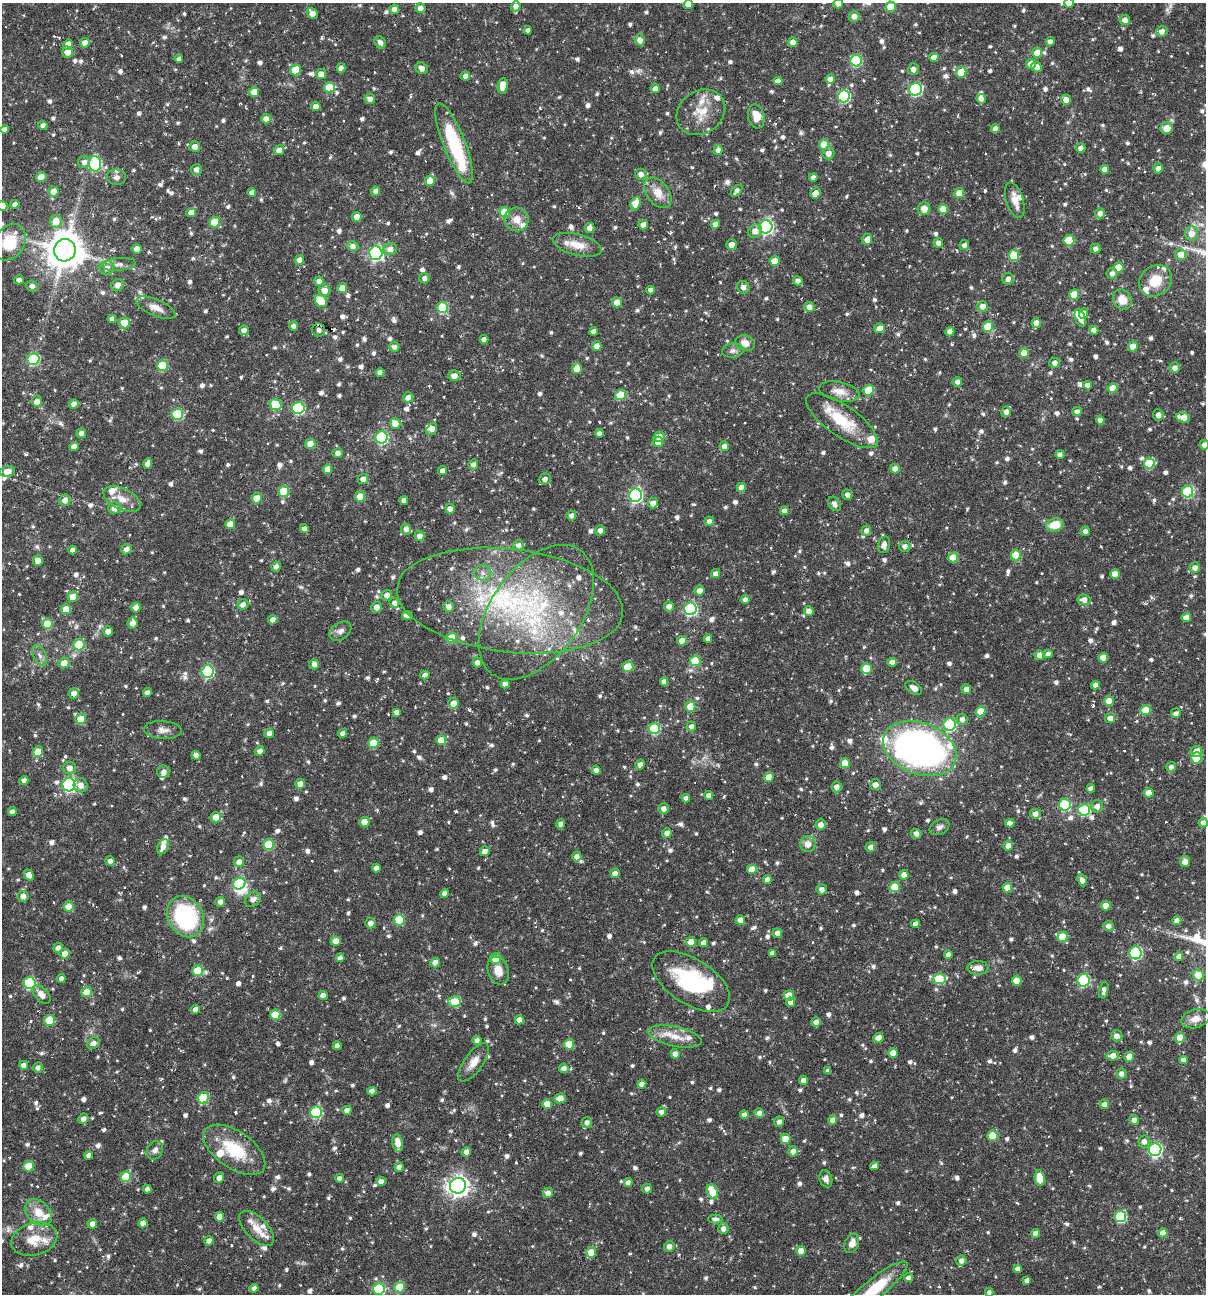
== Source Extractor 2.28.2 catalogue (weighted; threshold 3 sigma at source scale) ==
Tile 11 of 4 x 4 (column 3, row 3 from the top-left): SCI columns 2657-3860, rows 1293-2584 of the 5187 x 5168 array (HDU 1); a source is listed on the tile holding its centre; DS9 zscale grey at full resolution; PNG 1208 x 1296 px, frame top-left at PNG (2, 3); each listed source drawn as its Kron ellipse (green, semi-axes under 4 px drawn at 4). Shown black and unused: <1% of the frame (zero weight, under 3 of 6 exposures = <1% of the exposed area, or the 3 px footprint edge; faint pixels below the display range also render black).
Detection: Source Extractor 2.28.2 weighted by HDU 2 'WHT'; one run over the whole footprint, this tile lists its part. Background 0.00458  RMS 0.0047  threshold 0.0193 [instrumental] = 3 sigma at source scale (4.09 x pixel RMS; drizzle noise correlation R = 1.36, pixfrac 0.8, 0.05/0.05 arcsec/px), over >= 5 px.
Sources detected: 1175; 1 too faint to see at this stretch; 3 inside a brighter object's white glare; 10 cosmic-ray / hot-pixel residue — neither listed nor drawn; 39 inside a brighter listed object's ellipse — not listed separately; of the other 1122, all 500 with FLUX_AUTO >= 1.83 (the completeness limit of this list) listed and drawn (622 fainter detections not listed), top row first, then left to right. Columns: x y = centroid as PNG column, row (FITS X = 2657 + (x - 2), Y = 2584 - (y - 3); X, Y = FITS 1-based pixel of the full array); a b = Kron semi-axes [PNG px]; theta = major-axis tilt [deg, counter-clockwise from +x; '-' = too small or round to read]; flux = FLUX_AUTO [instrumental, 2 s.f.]
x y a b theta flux
1069 3 5 5 - 4.1
688 4 5 4 - 2.9
838 4 5 4 - 2.5
516 6 5 5 - 2.4
891 7 5 5 - 11
420 8 5 4 - 2.4
394 9 5 4 - 2.6
312 13 6 5 - 3.3
854 16 5 5 - 2.8
1125 20 5 5 - 2.7
528 30 4 4 - 1.8
1162 31 5 5 - 2.5
640 40 5 5 - 3.1
380 42 7 5 -57 2.2
793 42 5 4 - 3
1050 42 4 4 - 2.1
85 43 5 4 - 3.8
68 45 5 5 - 5.9
67 52 5 5 - 3.7
1037 53 5 5 - 7.6
934 57 4 4 - 4.5
179 59 4 4 - 2
856 61 6 5 - 35
1031 64 5 5 - 4.8
1036 67 5 5 - 4.4
341 68 4 4 - 2.6
422 68 6 5 - 2.8
913 69 5 5 - 2.2
295 70 5 5 - 9.8
961 72 5 5 - 12
321 74 5 5 - 3.5
465 76 5 4 - 2.4
830 79 4 4 - 3.6
778 81 4 4 - 2.6
503 86 8 5 80 6.5
329 87 5 5 - 12
655 88 5 4 - 2.1
916 89 6 6 - 56
254 92 5 5 - 7.3
844 96 6 6 - 48
370 99 5 5 - 2.1
981 99 5 4 - 2.4
1066 100 5 5 - 3.2
316 106 5 4 - 2.7
701 112 26 21 35 11
756 116 12 8 -80 5.9
266 119 5 4 - 2.7
43 125 4 4 - 2.2
1167 128 6 6 - 5.2
5 129 4 4 - 2.3
995 129 4 4 - 2.4
454 143 43 11 -69 34
824 145 5 5 - 11
195 147 5 5 - 3
1081 148 4 4 - 2.3
279 150 5 5 - 3.4
718 150 5 4 - 2.1
828 153 6 6 - 2.8
84 162 6 6 - 2.1
95 164 7 6 - 48
1158 168 5 4 - 2.3
196 169 5 5 - 2.2
1105 169 4 4 - 4
641 174 6 5 - 2.4
41 177 5 4 - 3.3
116 177 9 8 - 1.8
813 177 4 4 - 1.9
430 181 5 5 - 6.4
53 191 5 5 - 4.3
375 191 4 4 - 2.6
736 191 7 4 47 2.2
252 192 4 4 - 2.1
658 193 17 11 -53 6.5
816 193 6 5 - 2.9
959 193 5 5 - 6.6
1015 200 18 8 -73 4.6
635 203 6 5 - 8.8
15 204 4 4 - 2.3
2 206 5 5 - 4.9
924 209 6 6 - 4
943 209 5 5 - 7
505 212 5 5 - 12
191 213 5 4 - 3.7
1100 213 5 5 - 2.4
357 217 5 4 - 4
517 219 12 11 - 5
56 221 6 6 - 6.4
215 222 5 5 - 14
715 224 4 4 - 3.3
643 225 5 4 - 3.5
766 227 6 6 - 100
590 228 5 5 - 2.5
755 231 7 6 - 2.9
1191 233 7 6 - 4.8
867 239 5 5 - 3.6
1069 240 5 5 - 14
9 242 19 15 56 17
938 243 5 5 - 2
577 245 25 10 -15 7.3
731 245 5 5 - 2.9
964 245 5 4 - 1.9
353 246 5 5 - 2.4
137 249 5 5 - 3.2
390 249 7 6 - 2.9
1095 249 5 5 - 2
65 250 11 10 - 1100
376 253 6 6 - 100
1181 254 5 5 - 5.9
1014 256 5 5 - 16
299 260 5 4 - 2.7
775 261 5 5 - 8.9
119 264 17 6 6 2.3
1118 267 5 5 - 7.6
107 268 7 6 - 2.8
1112 273 5 5 - 2.2
424 278 5 5 - 1.9
1008 279 6 5 - 2.3
19 280 5 4 - 2.1
319 281 5 4 - 2.5
798 281 5 4 - 2.2
1155 281 17 14 40 9.2
117 285 6 5 - 2.5
32 286 6 5 - 2
743 287 6 6 - 2.2
342 288 5 5 - 5.5
324 290 6 5 - 3.8
651 290 4 4 - 2.3
1074 294 5 5 - 7.5
1122 300 11 9 -58 5.7
321 301 7 5 -47 10
617 302 5 5 - 6.7
982 306 5 5 - 3.1
443 307 5 5 - 32
809 307 5 5 - 2.8
156 308 21 8 -23 4.4
1083 313 5 4 - 3.3
1080 318 9 5 -70 3.8
112 319 4 4 - 2.1
125 323 5 5 - 9.4
1036 323 5 4 - 4.3
293 326 5 4 - 2
988 327 5 5 - 14
880 328 5 5 - 3.3
244 330 5 4 - 2.2
319 330 6 6 - 2.2
1094 330 4 4 - 2.8
594 331 4 4 - 2.5
950 332 5 4 - 2.5
484 339 4 4 - 2.1
745 343 10 7 -19 4
597 346 4 4 - 3.7
394 347 5 5 - 2.2
1133 347 5 4 - 6.6
733 351 11 7 7 2
1024 353 5 4 - 6
33 359 6 5 - 43
1055 363 5 5 - 2.3
162 366 5 5 - 21
577 368 6 5 - 5.4
1175 368 5 5 - 2.6
380 372 4 4 - 2.8
454 376 6 5 - 3.4
957 382 5 5 - 2
1087 385 4 4 - 2.3
1113 388 5 4 - 6.7
869 390 5 5 - 19
839 392 20 9 -12 5.4
620 395 5 5 - 12
408 397 5 5 - 2.7
37 401 5 5 - 3
74 404 5 4 - 3
276 405 6 5 - 14
298 408 6 6 - 49
1077 411 4 4 - 2
1006 412 5 5 - 2.3
177 414 6 5 - 31
1158 415 5 5 - 2.3
1183 417 7 5 -11 8.5
1100 420 4 4 - 2.2
842 421 42 15 -35 18
395 423 5 5 - 5.9
432 429 6 5 - 3.2
81 433 5 5 - 2.3
599 433 4 4 - 2.1
382 437 6 6 - 49
659 437 5 5 - 3.6
658 442 5 5 - 4.4
310 444 5 5 - 5.6
1204 445 5 4 - 3.3
74 446 5 4 - 3.3
724 446 5 4 - 2.5
338 453 5 5 - 2.2
1060 455 4 4 - 2.1
1149 463 5 5 - 17
148 464 5 4 - 2.7
473 464 5 5 - 1.9
895 468 5 5 - 2.7
328 469 5 4 - 5.2
7 471 7 5 10 4
442 471 4 4 - 2.3
363 479 5 5 - 2.9
545 479 6 5 - 2.3
741 487 4 4 - 3.8
284 491 5 5 - 18
1187 492 6 5 - 37
636 495 7 6 - 88
847 495 5 5 - 2
360 496 5 5 - 7.2
257 498 5 5 - 6.7
122 499 20 10 -27 5.8
65 500 6 5 - 3
404 500 4 4 - 2.4
653 503 5 5 - 3.1
834 504 8 5 -59 2.4
115 508 6 6 - 2.8
450 509 5 5 - 2.5
784 511 4 4 - 2
571 515 5 5 - 2
709 521 5 4 - 2.1
230 524 5 5 - 7
1055 525 9 6 11 9.4
304 528 4 4 - 1.9
406 529 5 5 - 2.4
600 530 5 5 - 2.4
866 531 5 4 - 2.1
1085 531 5 4 - 2.1
419 536 5 5 - 3.1
519 545 5 5 - 2.4
884 545 8 5 76 2.5
905 546 5 5 - 2
126 549 5 5 - 2.5
73 550 4 4 - 2.4
1016 555 5 5 - 13
953 557 5 5 - 9.6
38 560 5 5 - 3.6
276 567 5 4 - 2.1
1195 568 5 5 - 2.5
483 573 9 7 -18 2.3
715 574 5 4 - 2.2
1115 574 5 4 - 4.9
700 591 5 5 - 2.8
387 595 5 5 - 2.9
73 597 5 5 - 5.5
745 600 4 4 - 2.1
1084 600 7 5 -9 2.8
510 601 114 51 -7 130
394 603 5 5 - 2
243 604 5 5 - 2.4
449 606 5 5 - 2.3
669 606 5 5 - 2.4
376 607 5 5 - 3.4
136 608 5 5 - 2.7
66 609 5 5 - 7.3
690 609 6 6 - 69
809 611 5 4 - 2.9
536 612 76 45 54 81
407 616 5 4 - 2.5
1186 618 5 4 - 4.4
273 620 5 4 - 2.5
133 623 6 5 - 3.6
47 624 5 5 - 12
108 631 5 5 - 2.8
340 631 12 8 35 2.4
452 638 5 5 - 14
708 638 4 4 - 2.2
682 641 5 5 - 3.6
79 645 5 5 - 23
1048 654 4 4 - 2.3
40 655 11 6 -63 1.9
1039 655 5 4 - 2.7
1103 658 5 4 - 6.5
695 661 5 5 - 18
477 662 5 4 - 2.6
892 662 4 4 - 3.1
64 663 5 5 - 4.2
314 664 5 5 - 2.6
628 667 5 5 - 17
866 668 5 5 - 14
208 672 6 6 - 47
425 675 4 4 - 2.4
664 681 4 4 - 2.4
505 684 4 4 - 2.6
1095 685 4 4 - 2.3
914 688 9 5 -35 2.6
966 689 5 4 - 2.2
74 693 5 5 - 2.6
147 693 4 4 - 1.9
1109 701 5 5 - 8.7
453 703 5 5 - 4.5
690 706 5 5 - 10
1146 710 5 5 - 11
981 711 5 5 - 11
396 712 4 4 - 2.1
1176 713 5 5 - 2
1110 718 5 5 - 3
81 719 5 5 - 6.9
962 719 5 5 - 2
950 725 6 6 - 48
691 726 5 4 - 2.2
654 728 5 5 - 32
163 730 19 9 -3 3.1
269 733 5 4 - 2.6
343 733 4 4 - 2.3
441 740 5 5 - 8.5
373 743 5 5 - 13
920 749 38 25 -22 200
260 751 5 4 - 2.7
1196 751 6 5 - 4.5
38 752 5 5 - 6.1
196 755 4 4 - 2.2
1197 758 5 5 - 15
845 763 5 5 - 9.5
640 764 5 4 - 2.3
1171 767 4 4 - 1.9
70 768 6 6 - 2.7
596 770 4 4 - 2.3
163 772 6 6 - 2.1
769 777 5 4 - 6.1
24 780 4 4 - 2.1
300 784 5 5 - 4.1
69 785 6 6 - 73
81 785 7 6 - 3
875 785 5 5 - 2.8
837 787 5 5 - 2.7
1091 788 4 4 - 2.3
1149 793 5 4 - 6.4
709 796 4 4 - 2.5
686 798 4 4 - 2.2
1065 805 6 5 - 40
1097 806 6 6 - 2.6
664 809 5 5 - 2.4
1084 810 6 5 - 34
12 812 4 4 - 2.2
1035 814 5 5 - 2.7
216 817 5 5 - 6.4
364 822 5 5 - 5.4
1010 823 4 4 - 2.3
1203 823 5 4 - 2.2
561 824 4 4 - 2.4
821 825 5 5 - 2.9
939 827 10 7 28 2.1
667 833 4 4 - 2.9
916 834 5 4 - 2.4
808 844 8 8 - 4.1
269 845 5 5 - 20
1008 846 5 4 - 2.8
163 847 8 5 63 3.1
870 847 5 5 - 2.5
485 851 5 4 - 2.9
577 856 5 4 - 2.1
110 861 5 4 - 1.9
1185 861 5 5 - 2.9
239 862 5 5 - 2.8
376 868 4 4 - 3.1
752 869 5 5 - 7.4
615 873 5 4 - 2.3
29 875 6 4 -50 3.2
904 875 4 4 - 3.4
767 880 4 4 - 2.9
1082 880 6 4 -67 2.2
239 884 6 5 - 41
895 887 5 5 - 16
1007 888 5 5 - 6.5
822 889 5 5 - 2.2
444 894 4 4 - 2.2
23 896 5 5 - 2.7
253 899 9 7 39 2.6
220 902 5 4 - 2.3
1106 906 5 4 - 6.1
69 907 5 5 - 8.1
186 917 22 17 -59 54
399 920 5 5 - 19
740 920 5 4 - 4.4
1177 921 4 4 - 3.3
370 923 5 5 - 2.9
915 924 4 4 - 2.3
1109 926 5 5 - 2.2
777 933 4 4 - 2.2
1063 937 5 5 - 13
336 941 5 5 - 5.9
691 942 5 5 - 7.2
704 943 4 4 - 3.2
58 948 5 4 - 2.1
65 953 5 5 - 4
772 953 4 4 - 2.1
1136 953 6 6 - 49
948 955 4 4 - 2.3
1179 957 4 4 - 2.2
340 958 4 4 - 2.5
496 958 5 5 - 10
435 963 5 4 - 3.3
978 968 10 7 0 3.4
498 970 14 10 -71 5.6
198 971 5 5 - 19
1198 975 6 5 - 7.9
61 979 4 4 - 2.4
939 979 6 5 - 24
1083 980 6 6 - 40
691 981 43 22 -32 40
1017 981 5 5 - 8.5
30 983 6 6 - 41
1104 990 8 4 78 2
87 992 5 5 - 6.5
42 995 11 6 -45 4.2
323 995 4 4 - 3.9
789 995 5 5 - 8.9
455 1002 6 5 - 17
791 1002 5 4 - 2.7
195 1009 4 4 - 2.5
275 1015 5 5 - 11
1195 1019 14 9 13 4.2
49 1020 5 5 - 16
519 1020 4 4 - 3.7
816 1022 5 4 - 2.6
675 1036 27 9 -12 7.9
1117 1036 5 5 - 2.5
1180 1037 5 5 - 7.5
879 1038 5 4 - 5.8
477 1040 4 4 - 2.6
93 1043 6 5 - 2.2
569 1044 5 5 - 14
337 1046 4 4 - 2.4
893 1053 4 4 - 3.9
675 1054 4 4 - 2.3
1113 1056 6 5 - 3.9
1129 1057 5 5 - 7.5
1184 1060 4 4 - 2.1
473 1062 23 9 54 4.9
24 1065 4 4 - 2.6
38 1068 5 5 - 1.9
564 1068 4 4 - 2.5
828 1071 4 4 - 1.9
1121 1074 5 5 - 2.4
803 1080 4 4 - 2.4
642 1084 4 4 - 3.1
372 1091 4 4 - 2.6
203 1098 6 5 - 22
560 1098 5 5 - 4.9
547 1104 5 4 - 6
1104 1104 5 4 - 2.4
347 1110 4 4 - 2.4
316 1112 6 6 - 39
661 1112 5 5 - 2.1
759 1113 5 4 - 2.7
744 1115 4 4 - 2.2
83 1119 5 5 - 2.5
833 1120 4 4 - 3
1134 1120 5 4 - 2.3
587 1122 5 5 - 2.1
779 1122 5 5 - 2.1
992 1136 5 5 - 12
786 1139 5 5 - 8.7
1144 1141 6 5 - 2.4
398 1143 8 5 -80 4
155 1150 10 7 59 2.3
234 1150 35 18 -34 21
1155 1150 6 6 - 83
793 1151 5 5 - 3
466 1152 5 4 - 2.5
89 1155 4 4 - 2.3
29 1166 5 5 - 11
875 1166 4 4 - 2.2
399 1167 4 4 - 2.2
126 1177 5 5 - 19
219 1178 5 4 - 2.5
339 1178 4 4 - 1.9
1040 1178 8 5 -82 12
826 1179 9 6 -74 1.9
381 1182 5 5 - 2.4
628 1182 4 4 - 2.3
458 1186 8 7 - 270
147 1189 4 4 - 1.9
647 1189 5 5 - 2.2
712 1192 8 5 -66 11
548 1193 5 5 - 3
38 1212 15 11 -42 7.3
1121 1216 6 5 - 38
219 1217 5 4 - 4.5
715 1219 7 4 2 1.8
143 1223 4 4 - 3.1
92 1224 5 5 - 2.7
257 1228 22 11 -45 5.7
723 1229 5 5 - 2.5
1036 1233 4 4 - 2.4
1163 1233 4 4 - 3.8
34 1239 23 16 16 9.8
209 1241 5 4 - 2.2
852 1243 10 6 67 3.9
669 1246 5 5 - 2.7
801 1251 5 5 - 3.6
591 1252 5 5 - 7.2
961 1261 5 5 - 2.3
1018 1269 4 4 - 2.3
909 1278 4 4 - 2.5
1027 1280 4 4 - 2.3
399 1287 5 5 - 18
254 1288 4 4 - 2.2
379 1289 6 6 - 37
873 1290 43 10 39 20
989 1292 4 4 - 1.9
Isophote crosses this tile's border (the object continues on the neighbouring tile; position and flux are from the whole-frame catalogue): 10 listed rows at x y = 1069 3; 688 4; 838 4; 394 9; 2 206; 9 242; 1204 445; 379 1289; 873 1290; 989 1292